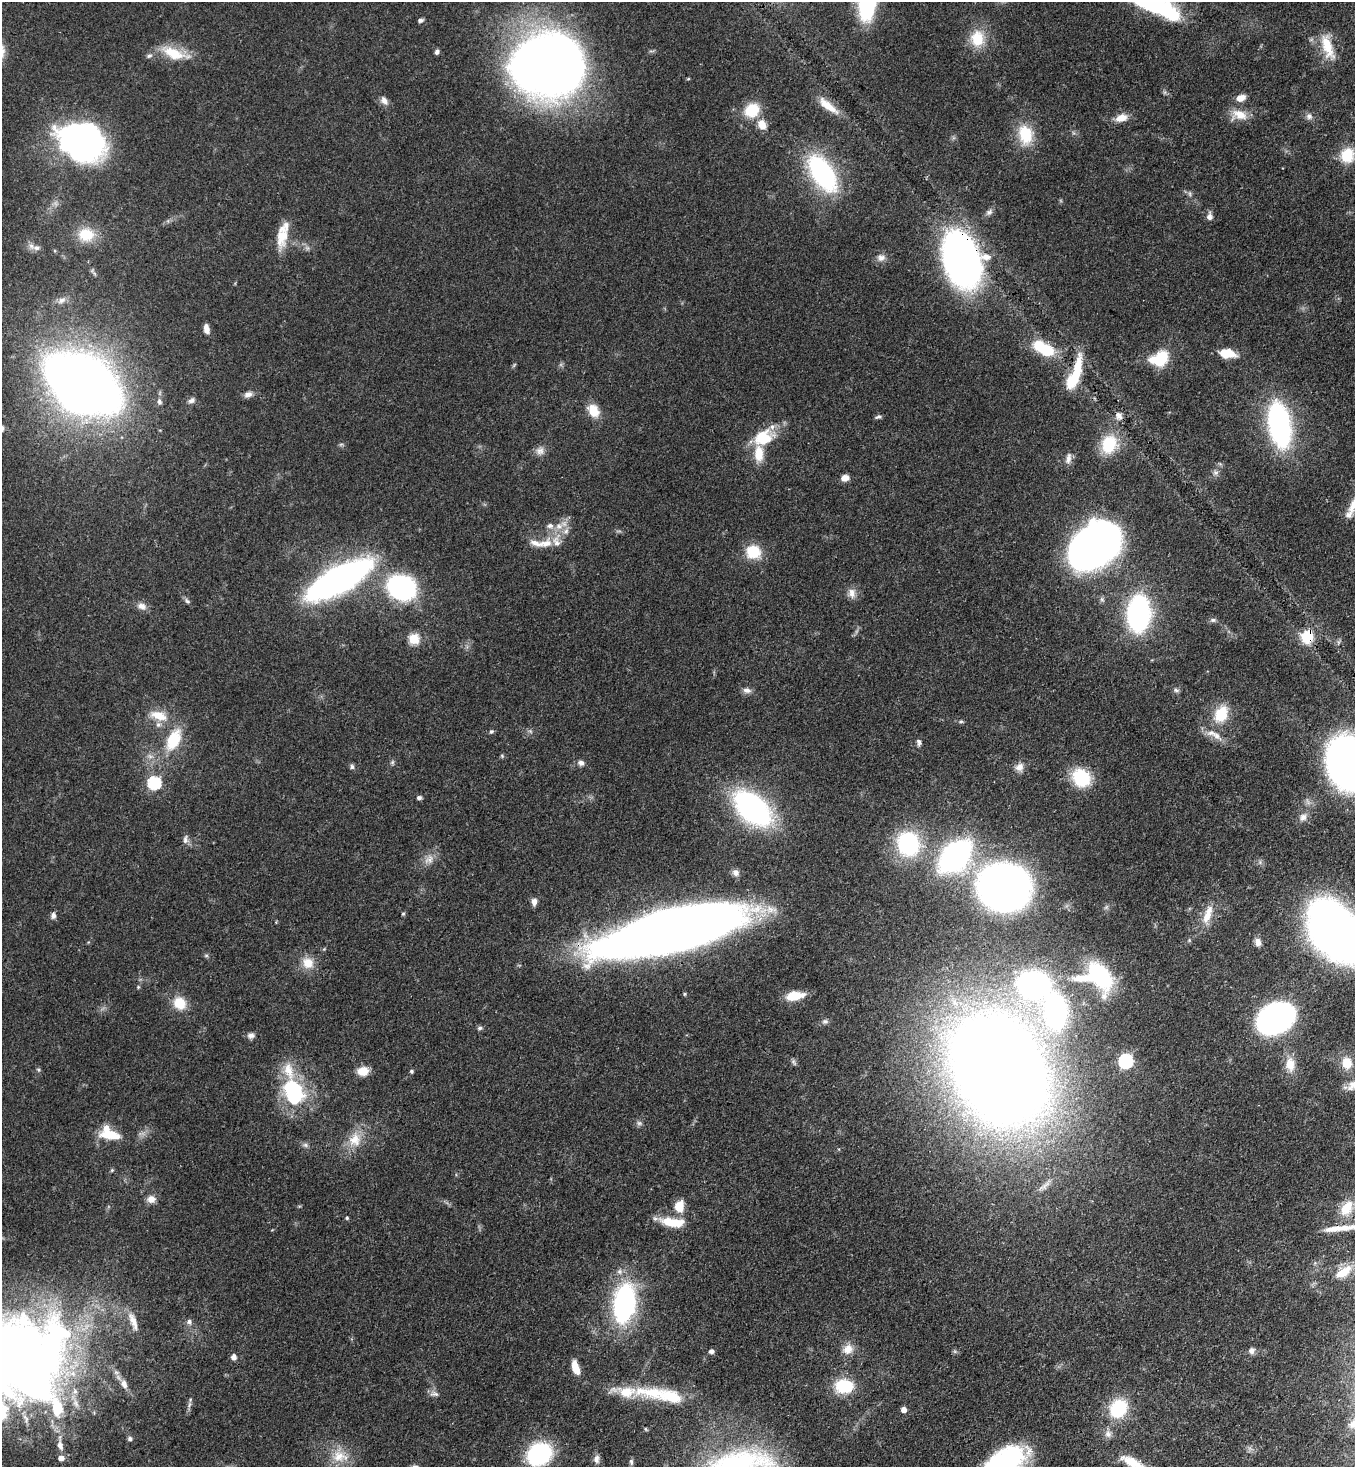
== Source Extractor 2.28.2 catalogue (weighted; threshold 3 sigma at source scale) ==
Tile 6 of 4 x 4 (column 2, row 2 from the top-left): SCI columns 1579-2931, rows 2992-4456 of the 6004 x 5981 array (HDU 1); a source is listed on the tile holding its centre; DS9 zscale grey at full resolution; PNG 1357 x 1469 px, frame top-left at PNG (2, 2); no overlay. Shown black and unused: <1% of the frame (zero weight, under 3 of 4 exposures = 7% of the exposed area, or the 3 px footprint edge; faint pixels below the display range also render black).
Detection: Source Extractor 2.28.2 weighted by HDU 2 'WHT'; one run over the whole footprint, this tile lists its part. Background 0.0725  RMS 0.0036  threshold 0.0164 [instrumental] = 3 sigma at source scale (4.5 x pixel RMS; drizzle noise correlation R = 1.50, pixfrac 1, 0.05/0.05 arcsec/px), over >= 5 px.
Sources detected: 180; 7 inside a brighter object's white glare — not listed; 15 inside a brighter listed object's ellipse — not listed separately; the other 158 listed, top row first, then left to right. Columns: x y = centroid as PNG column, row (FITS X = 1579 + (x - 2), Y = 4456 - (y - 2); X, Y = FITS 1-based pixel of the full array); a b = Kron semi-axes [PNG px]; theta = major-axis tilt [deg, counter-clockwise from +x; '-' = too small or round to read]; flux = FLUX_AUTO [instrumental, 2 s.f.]
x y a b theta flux
1152 4 39 13 -17 45
420 20 7 4 16 0.9
977 38 22 18 89 9.9
1327 47 36 13 -71 9.5
437 52 6 5 - 1
174 53 35 13 -19 11
149 56 8 6 24 0.97
548 65 59 51 -5 390
1240 98 11 8 19 3.1
384 101 13 8 -53 2.1
828 106 31 9 -38 6.5
752 110 17 14 36 11
1239 115 22 14 -1 6.2
1309 116 9 8 - 1.6
1121 118 16 9 16 4.2
762 125 13 10 -55 4.1
1025 135 24 17 -79 13
81 142 39 30 -15 160
1347 155 18 16 65 9.9
822 173 31 16 -57 67
1190 194 9 4 -89 0.74
989 212 11 6 41 1.4
1209 217 10 7 88 1.8
86 235 21 18 -3 9.9
282 236 27 13 80 8.7
36 248 12 8 -8 1.9
881 258 12 9 4 2.3
961 260 42 27 -69 190
61 300 12 7 26 2
206 329 10 5 -78 2.6
1044 349 24 12 -29 17
1227 353 14 8 -8 9.3
1162 357 20 14 72 11
514 365 8 3 58 0.47
1078 369 38 10 82 11
83 383 47 27 -31 590
248 394 11 7 22 1.9
192 400 9 6 24 1.3
159 401 8 6 -76 1.3
593 411 17 12 -55 6.2
1119 416 11 8 -47 2.1
878 417 8 5 20 0.8
1279 425 30 14 -80 110
763 437 26 18 23 13
341 444 7 4 19 0.56
1109 444 23 18 67 15
540 451 12 11 - 2.4
1068 458 16 7 79 2
1215 473 8 7 - 1.2
845 478 9 7 6 2.8
1354 504 24 9 61 5.3
559 526 11 10 - 3.7
546 543 21 11 9 5.5
1093 546 35 26 38 370
753 552 15 14 - 11
339 580 39 14 29 250
402 588 25 20 -22 65
852 593 14 10 -86 2.7
187 601 8 6 -35 0.91
142 606 13 9 -28 2.4
1138 613 20 12 87 140
1213 620 9 5 9 0.94
1307 637 16 14 84 9.4
414 639 6 5 - 23
747 690 12 7 -6 1.8
1176 690 8 5 -16 0.86
1221 714 21 15 63 11
158 715 26 13 -16 7.5
961 721 6 4 0 0.55
491 731 7 5 46 0.64
530 731 6 5 - 0.7
1216 735 18 8 -42 3.4
173 740 30 16 64 15
919 742 8 6 -76 1
502 756 5 5 - 0.52
392 762 7 5 69 0.76
581 763 9 7 -13 1.5
1347 763 31 24 -79 310
352 766 7 5 -87 0.82
1019 767 12 10 49 2.8
1081 778 19 16 -47 20
154 783 6 6 - 47
419 798 6 5 - 0.91
752 808 25 15 -42 130
1303 817 12 8 48 2.2
185 839 11 7 88 1.5
908 844 30 26 -67 36
955 856 27 17 45 110
429 859 16 10 43 3.4
736 872 9 8 - 1.7
1004 887 39 35 -13 210
534 901 8 6 87 2.1
403 914 5 5 - 0.45
53 915 8 6 88 1.4
1207 915 28 9 71 6.5
672 931 108 28 14 700
1345 939 36 27 -11 350
1258 942 10 7 -77 2.1
206 955 6 4 0 0.55
308 963 16 14 -38 5.8
1100 976 28 17 -58 38
1082 978 27 10 2 7.9
1033 984 21 17 -2 120
138 987 5 4 - 0.45
685 994 5 4 - 0.47
794 996 16 8 8 9.6
180 1003 17 14 -41 7.3
1055 1011 39 24 -81 66
1276 1018 23 17 29 200
825 1021 9 7 8 1.2
479 1028 6 5 - 0.94
251 1035 10 7 0 1.5
1126 1061 6 6 - 67
794 1062 10 5 -55 0.86
1347 1063 15 13 -76 6.3
1290 1064 20 13 -86 6.1
999 1069 72 55 -61 1100
38 1070 6 4 -44 0.53
363 1071 11 9 10 5.3
411 1071 5 5 - 0.56
294 1093 28 23 40 24
639 1123 7 6 - 0.97
110 1135 28 11 -10 8.6
355 1140 21 18 70 7.9
305 1145 8 6 -21 0.99
112 1170 5 4 - 0.46
151 1199 11 9 0 2.5
679 1206 12 9 79 6.9
1347 1208 24 14 61 7.2
347 1218 5 4 - 0.54
672 1222 29 10 -7 11
1343 1272 25 12 34 7.2
624 1303 32 17 82 75
133 1321 28 9 -69 4.5
189 1322 8 6 -68 1.3
848 1349 14 12 43 4.1
711 1351 6 5 - 1
1252 1351 10 8 68 1.7
13 1355 60 50 -23 780
234 1357 6 6 - 1.8
576 1368 13 6 -71 6.1
124 1384 12 8 -69 2.5
844 1386 18 14 0 16
652 1392 39 17 -4 15
435 1394 13 6 -8 1.4
189 1405 10 4 69 1.1
1118 1408 17 14 52 24
904 1410 5 5 - 2.9
1353 1424 9 9 - 1.6
1108 1434 11 9 -79 2.2
130 1439 6 5 - 0.99
60 1445 20 8 -82 3.5
539 1454 19 16 34 46
340 1456 24 16 -10 8.5
596 1459 12 8 88 1.8
1012 1460 42 29 60 40
631 1462 8 5 -83 0.82
1133 1463 32 10 -27 8.8
Overlapping masked pixels (flux is a lower limit): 4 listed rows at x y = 961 260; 1307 637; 672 931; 999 1069
Isophote crosses this tile's border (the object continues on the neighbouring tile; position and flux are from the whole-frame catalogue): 9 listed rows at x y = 1152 4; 1347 155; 1354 504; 1347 763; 1345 939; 13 1355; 1353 1424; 1012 1460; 1133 1463